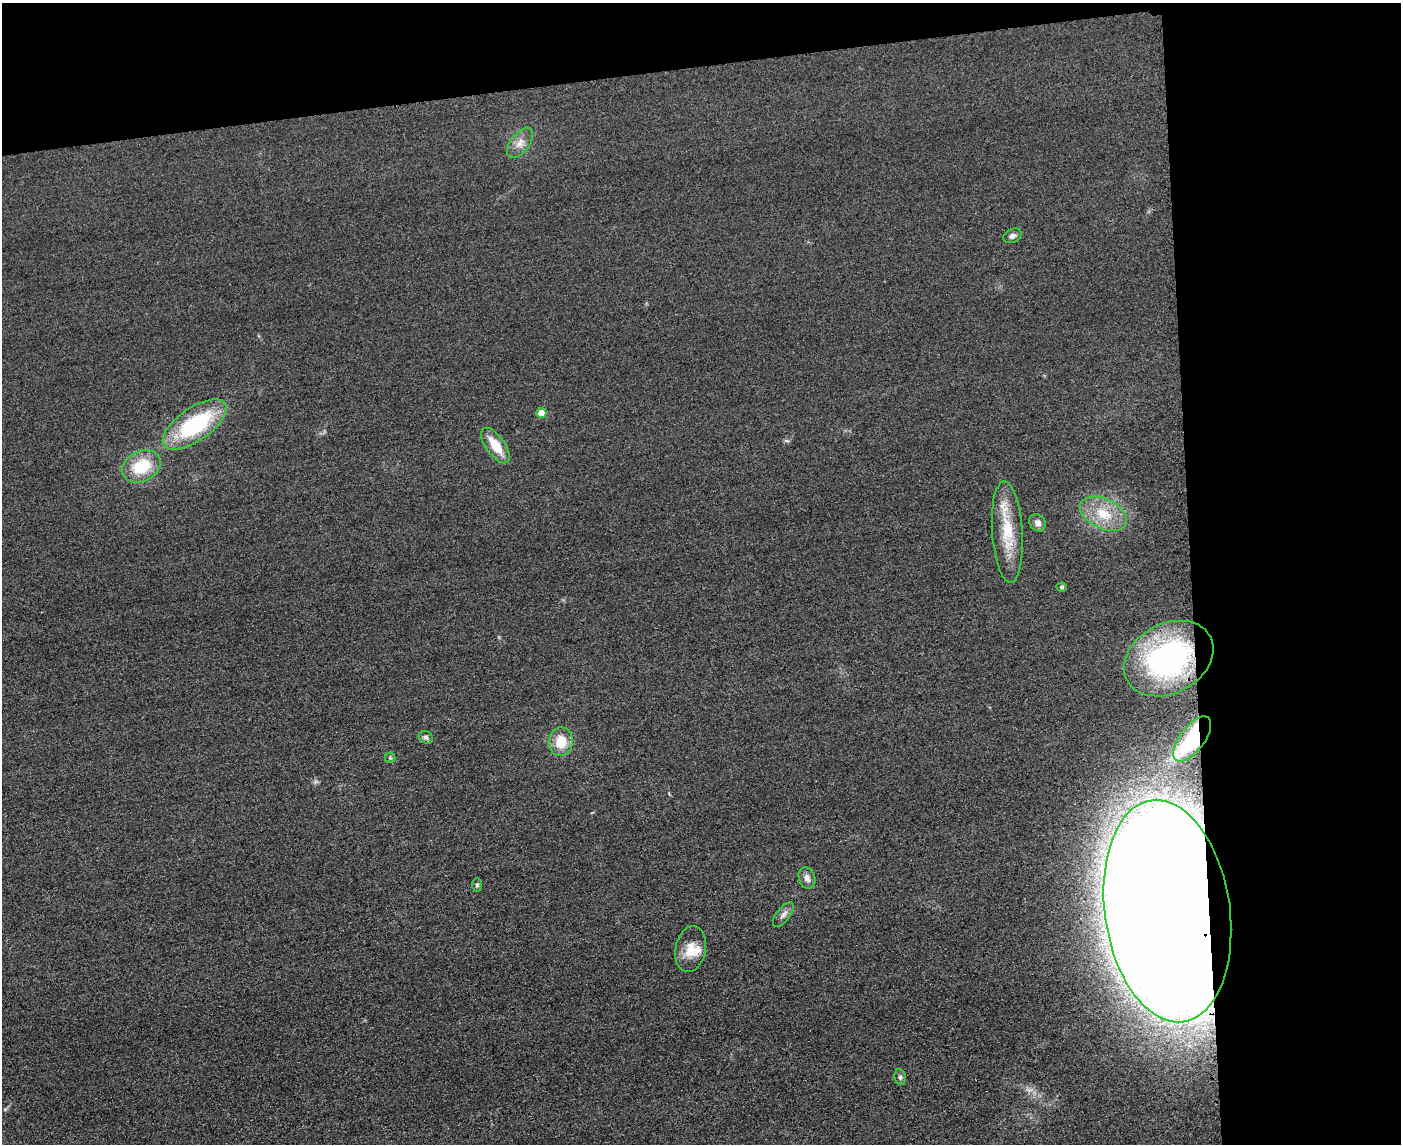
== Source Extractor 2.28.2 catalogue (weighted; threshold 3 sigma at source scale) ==
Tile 3 of 3 x 4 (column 3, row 1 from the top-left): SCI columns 3051-4449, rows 3451-4592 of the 4592 x 4615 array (HDU 1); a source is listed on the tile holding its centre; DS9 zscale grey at full resolution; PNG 1403 x 1146 px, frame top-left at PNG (2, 3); each listed source drawn as its Kron ellipse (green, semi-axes under 4 px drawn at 4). Shown black and unused: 21% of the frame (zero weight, under 3 of 4 exposures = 3% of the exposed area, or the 3 px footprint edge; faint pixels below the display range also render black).
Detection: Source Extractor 2.28.2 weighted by HDU 2 'WHT'; one run over the whole footprint, this tile lists its part. Background 0.0645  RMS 0.017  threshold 0.0772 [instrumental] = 3 sigma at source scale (4.5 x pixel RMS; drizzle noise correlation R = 1.50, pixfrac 1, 0.05/0.05 arcsec/px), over >= 5 px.
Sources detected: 22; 1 inside a brighter listed object's ellipse — not listed separately; the other 21 listed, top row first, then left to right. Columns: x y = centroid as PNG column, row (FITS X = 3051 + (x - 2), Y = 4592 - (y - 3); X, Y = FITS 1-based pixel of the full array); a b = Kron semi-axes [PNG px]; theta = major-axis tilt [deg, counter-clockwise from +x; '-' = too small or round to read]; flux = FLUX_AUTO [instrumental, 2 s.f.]
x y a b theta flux
520 143 17 9 53 16
1013 236 10 7 22 6.1
541 413 5 5 - 22
195 424 37 16 35 170
495 445 20 9 -55 37
141 466 20 15 27 66
1104 514 25 15 -25 48
1038 523 9 7 -50 8.1
1007 532 51 15 -86 69
1062 587 5 4 - 3.3
1169 659 47 34 28 390
426 737 7 6 - 4.5
1192 739 27 12 53 76
561 742 14 12 83 35
390 758 5 5 - 2.3
807 878 11 8 -72 10
477 885 7 5 -90 3.1
1167 911 112 62 -82 6000
783 915 15 6 52 8.2
691 949 23 15 79 30
900 1077 8 5 -81 4.2
Overlapping masked pixels (flux is a lower limit): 3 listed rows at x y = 1169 659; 1192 739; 1167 911